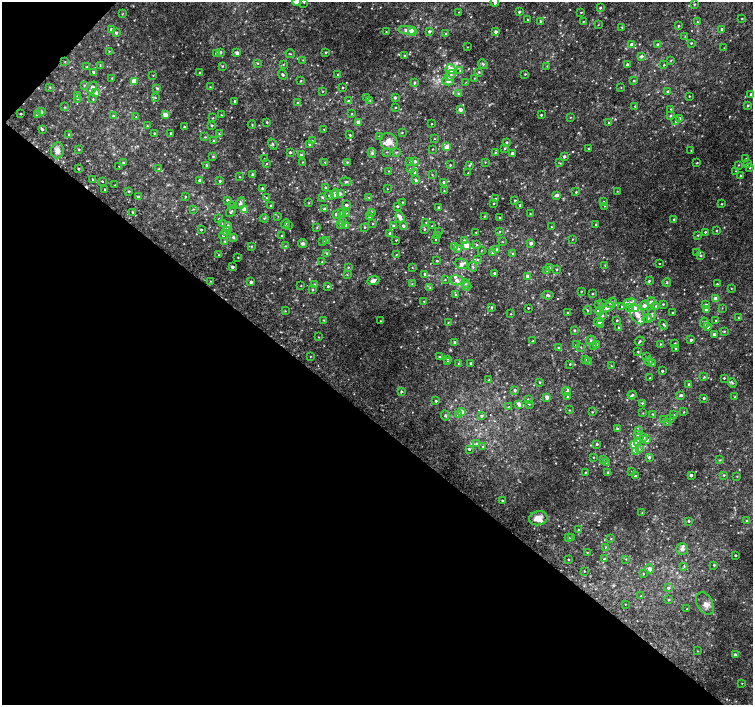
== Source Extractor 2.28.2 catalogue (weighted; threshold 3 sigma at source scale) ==
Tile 9 of 4 x 4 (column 1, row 3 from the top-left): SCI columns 37-1538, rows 1673-3078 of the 6074 x 6092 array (HDU 1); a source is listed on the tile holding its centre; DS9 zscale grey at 2 x 2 block average (1 PNG px = mean of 2 x 2 image px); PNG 755 x 707 px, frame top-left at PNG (2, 2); each listed source drawn as its Kron ellipse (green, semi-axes under 4 px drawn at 4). Shown black and unused: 41% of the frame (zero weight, under 2 of 3 exposures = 2% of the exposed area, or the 3 px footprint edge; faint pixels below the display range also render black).
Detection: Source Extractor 2.28.2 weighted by HDU 2 'WHT'; one run over the whole footprint, this tile lists its part. Background 0.0335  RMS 0.011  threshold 0.0514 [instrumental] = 3 sigma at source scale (4.5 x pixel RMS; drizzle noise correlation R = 1.50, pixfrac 1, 0.0396/0.0396 arcsec/px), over >= 5 px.
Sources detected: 594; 1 too faint to see at this stretch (2 x 2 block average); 3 cosmic-ray / hot-pixel residue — neither listed nor drawn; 26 inside a brighter listed object's ellipse — not listed separately; of the other 564, all 500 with FLUX_AUTO >= 1.2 (the completeness limit of this list) listed and drawn (64 fainter detections not listed), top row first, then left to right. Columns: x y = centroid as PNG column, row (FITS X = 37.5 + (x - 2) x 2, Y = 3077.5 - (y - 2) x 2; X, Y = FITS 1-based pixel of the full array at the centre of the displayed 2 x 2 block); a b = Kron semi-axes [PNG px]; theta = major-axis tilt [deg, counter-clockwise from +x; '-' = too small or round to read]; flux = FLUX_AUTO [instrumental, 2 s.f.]
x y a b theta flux
297 2 4 3 - 17
304 2 3 2 - 1.6
495 2 5 3 - 9.5
694 4 3 2 - 2.4
600 8 3 2 - 3.4
459 12 2 2 - 1.3
519 12 2 2 - 4.8
581 12 2 2 - 2.1
122 14 4 2 - 1.2
742 19 2 2 - 2.1
528 20 3 2 - 2.3
540 21 3 3 - 2.7
583 22 2 2 - 1.7
697 22 3 3 - 2.4
598 25 2 2 - 1.4
678 26 2 2 - 3.2
622 27 3 3 - 2.3
111 29 3 3 - 4.7
722 29 2 2 - 8.7
407 30 9 4 -10 14
412 31 4 3 - 35
429 31 3 2 - 7.6
386 32 3 2 - 2.1
496 32 2 2 - 10
116 33 3 3 - 5.7
446 34 3 3 - 4.5
685 36 3 2 - 1.3
691 43 3 2 - 2.1
631 44 3 3 - 7.5
657 44 3 2 - 2.8
467 47 2 2 - 1.3
724 48 2 2 - 1.3
109 51 3 2 - 1.4
220 52 3 3 - 4.9
326 52 3 2 - 3.2
216 53 3 3 - 5.2
237 53 2 2 - 12
290 54 5 2 - 1.7
405 55 2 2 - 2
641 56 3 3 - 8.3
303 60 3 2 - 1.6
671 60 3 2 - 1.5
65 62 2 2 - 1.6
258 63 3 3 - 2
483 64 5 3 - 3.7
627 64 2 2 - 5.3
100 65 3 2 - 1.2
283 65 3 2 - 1.8
664 65 4 2 - 2.3
222 66 4 2 - 1.8
547 66 3 2 - 1.6
87 67 3 2 - 2.4
450 69 5 5 - 26
460 70 3 2 - 1.8
93 72 2 2 - 6.7
199 72 2 2 - 1.7
479 72 3 3 - 3
338 74 2 2 - 3.3
525 74 2 2 - 1.9
153 75 2 2 - 1.4
283 75 5 3 - 4.4
450 75 6 4 55 9.3
112 78 2 2 - 1.3
474 78 2 2 - 1.5
634 80 3 3 - 3.2
300 81 3 2 - 1.7
448 81 6 4 1 11
134 82 3 3 - 35
466 82 3 2 - 1.4
414 83 3 3 - 3.2
84 85 3 2 - 2.1
50 87 3 2 - 1.8
210 87 2 2 - 1.7
621 87 3 2 - 1.3
92 88 6 3 57 11
157 88 4 3 - 2.9
343 88 2 2 - 2.1
323 91 2 2 - 1.3
668 91 3 2 - 3.6
96 93 3 3 - 11
458 94 4 3 - 2.9
751 94 2 2 - 6.1
77 95 3 2 - 1.6
689 96 2 2 - 1.5
155 98 3 3 - 2.2
366 98 3 2 - 1.3
395 98 2 2 - 6.3
78 99 3 2 - 1.7
93 99 3 2 - 1.6
370 100 3 2 - 1.8
235 101 2 2 - 3.6
348 101 4 3 - 3.8
297 102 2 2 - 1.5
635 106 2 2 - 1.5
748 106 4 3 - 3.1
65 107 3 2 - 1.6
395 107 3 2 - 1.8
460 109 2 2 - 18
671 109 3 2 - 3.7
42 112 3 3 - 3.6
21 114 2 2 - 8.8
351 114 3 2 - 1.5
37 115 3 3 - 4.1
165 115 3 3 - 21
221 115 2 2 - 1.5
541 115 2 2 - 2.5
113 116 3 3 - 2.7
671 116 3 3 - 3.4
136 117 2 2 - 1.2
570 117 3 2 - 1.4
213 118 3 2 - 2
680 118 3 3 - 14
675 121 4 3 - 2.6
267 122 2 2 - 2.4
358 122 3 3 - 13
609 123 3 2 - 1.7
252 124 4 2 - 1.6
432 124 2 2 - 1.3
212 125 3 3 - 2.7
147 126 3 2 - 1.8
184 127 2 2 - 2.2
42 129 3 3 - 4
324 129 2 2 - 1.4
402 132 2 2 - 1.7
154 133 2 2 - 2.2
171 133 2 2 - 4.2
69 134 2 2 - 1.4
219 134 3 2 - 1.6
350 135 3 2 - 2.2
205 137 4 2 - 1.7
379 137 3 2 - 1.5
434 139 3 2 - 1.4
214 141 3 3 - 3.2
312 141 2 2 - 1.4
389 141 9 8 - 20
506 142 3 3 - 3.4
273 144 6 2 -54 2.9
309 144 3 3 - 4.1
447 147 3 3 - 27
505 148 3 2 - 2.2
79 149 3 2 - 2.2
432 149 2 2 - 1.5
589 149 3 2 - 2
57 150 8 6 83 14
691 151 2 2 - 1.5
290 152 2 2 - 3.6
387 152 2 2 - 1.7
396 152 4 3 - 2.9
495 152 3 3 - 2.3
372 153 5 4 - 4.9
512 153 3 3 - 6.7
301 155 3 3 - 3.9
564 156 2 2 - 6.5
213 157 3 3 - 2.8
264 159 2 2 - 1.8
746 159 3 2 - 1.3
415 161 3 3 - 5.7
303 162 3 2 - 1.2
325 162 2 2 - 1.6
347 162 2 2 - 1.8
410 162 3 2 - 2.8
485 162 3 2 - 1.3
123 163 3 2 - 3.1
560 163 3 2 - 2
697 163 2 2 - 2.2
267 164 2 2 - 1.6
747 164 3 3 - 4
206 165 3 3 - 2.6
450 165 3 2 - 2.4
469 165 3 2 - 2.5
738 165 3 2 - 1.9
119 166 2 2 - 2.8
750 168 3 2 - 1.9
78 169 2 2 - 3
159 169 3 3 - 3.1
410 169 3 3 - 2.7
389 171 3 2 - 1.3
736 171 3 2 - 1.3
415 173 3 3 - 5.1
468 173 3 2 - 1.4
253 175 2 2 - 8.4
432 175 2 2 - 1.5
741 176 3 2 - 2.9
239 177 2 2 - 1.5
93 179 3 2 - 2.5
200 180 3 3 - 6.1
416 180 4 3 - 4.8
102 181 2 2 - 4.6
220 181 3 3 - 3.5
346 182 5 3 - 4.8
444 182 3 2 - 7.2
115 185 2 2 - 3.3
325 187 3 2 - 3.1
262 188 3 3 - 4.5
105 189 2 2 - 1.9
387 189 2 2 - 1.3
129 191 2 2 - 2.6
444 191 2 2 - 1.5
617 191 2 2 - 1.2
576 192 2 2 - 2.5
335 194 5 3 - 13
340 194 3 3 - 6.6
557 195 3 2 - 11
329 196 5 3 - 2.7
138 197 3 3 - 5.2
185 197 3 3 - 2
323 197 3 3 - 2.6
266 198 4 3 - 2.9
369 198 3 2 - 1.5
495 198 2 2 - 1.8
227 200 3 3 - 5.9
515 201 2 2 - 5.2
403 202 4 2 - 2
604 202 3 2 - 1.7
240 203 5 3 - 7.6
309 203 3 2 - 1.5
494 203 2 2 - 2.3
722 204 2 2 - 2
271 205 3 2 - 2.9
346 205 3 3 - 7.3
520 205 2 2 - 2.6
231 206 3 3 - 2.4
397 206 2 2 - 4.4
604 206 2 2 - 1.2
439 207 2 2 - 6.1
193 209 3 2 - 1.9
244 209 3 3 - 42
324 209 4 3 - 2.9
133 212 3 3 - 2.5
231 212 6 2 53 3.8
371 212 3 3 - 2.9
341 213 3 3 - 7.2
347 213 2 2 - 1.6
336 214 2 2 - 6.9
530 214 2 2 - 1.5
278 216 2 2 - 1.3
485 216 2 2 - 1.5
370 217 3 3 - 4.3
400 217 6 3 -70 12
500 217 2 2 - 2.2
264 218 4 3 - 3
219 219 3 3 - 2.3
674 219 2 2 - 2.1
342 221 4 3 - 4
426 222 3 2 - 1.6
222 224 3 3 - 2.8
286 224 5 2 - 2.5
341 224 4 3 - 3.4
372 224 2 2 - 1.6
595 224 3 2 - 1.5
346 225 3 3 - 7.1
288 226 3 3 - 1.8
393 226 3 3 - 4.4
403 226 3 3 - 6.7
432 226 2 2 - 1.5
228 227 5 3 - 6.9
364 227 2 2 - 2.4
551 227 3 2 - 1.8
317 228 3 2 - 1.4
424 229 3 3 - 2.3
201 230 2 2 - 2.5
226 231 4 3 - 5.1
500 231 3 2 - 1.8
716 231 2 2 - 2.1
438 232 3 2 - 1.3
476 232 2 2 - 1.2
705 232 3 3 - 2.8
390 233 3 2 - 9
223 235 4 3 - 7
438 235 2 2 - 1.5
698 235 3 3 - 2.4
281 236 2 2 - 1.7
233 237 4 3 - 5.1
436 239 2 2 - 1.4
572 239 2 2 - 1.3
326 240 2 2 - 1.5
396 240 2 2 - 1.6
225 241 3 3 - 3
464 241 3 3 - 8.9
323 242 4 2 - 2
502 242 2 2 - 1.5
531 243 3 3 - 10
303 244 4 4 - 5.6
476 244 3 3 - 2.3
251 246 3 3 - 2.2
286 246 3 2 - 1.6
467 246 4 3 - 33
455 247 3 3 - 6.2
458 249 3 3 - 4.3
497 249 3 3 - 4.2
482 250 3 2 - 1.2
327 253 3 3 - 2.9
493 253 4 3 - 3.8
697 253 3 2 - 2
513 254 3 2 - 1.9
219 255 2 2 - 1.5
396 255 2 2 - 1.4
700 255 3 3 - 3.6
238 257 2 2 - 1.8
478 259 3 3 - 3.1
437 261 3 2 - 2.1
322 262 3 2 - 2.1
462 264 6 5 - 8
659 264 2 2 - 2
605 265 3 2 - 1.6
232 267 3 2 - 7.5
348 267 3 3 - 2.5
412 267 3 2 - 1.4
473 267 5 2 - 3
549 268 3 3 - 8
556 269 2 2 - 2.1
547 270 3 3 - 3.1
494 273 2 2 - 4.1
425 274 2 2 - 5.6
347 275 3 2 - 1.4
527 276 3 3 - 7.7
445 280 3 2 - 1.7
457 280 7 5 -13 10
211 281 2 2 - 1.7
373 281 6 4 21 11
649 281 3 2 - 3.6
251 282 3 3 - 6.3
667 282 4 2 - 2.1
466 283 4 3 - 2.8
315 284 3 3 - 2.2
412 284 3 2 - 1.2
717 284 2 2 - 2.3
301 286 2 2 - 1.2
328 286 3 2 - 4.3
467 286 4 3 - 2.8
430 288 3 3 - 2.7
731 288 3 2 - 1.6
312 290 2 2 - 3.2
581 291 2 2 - 1.8
592 294 2 2 - 2.9
456 295 4 3 - 3.7
548 295 6 3 -5 5.5
716 299 3 2 - 33
424 301 2 2 - 1.3
611 302 6 3 33 5.6
651 302 5 3 - 6.3
629 303 6 4 17 12
598 304 3 2 - 2
603 304 3 3 - 2.5
663 304 2 2 - 2.3
644 305 5 4 - 11
706 305 3 2 - 6.4
622 306 2 2 - 1.5
656 306 3 3 - 4.7
492 307 3 3 - 4.1
607 307 7 4 25 8.4
630 307 3 3 - 2.3
528 308 2 2 - 2.2
635 308 3 3 - 21
722 308 2 2 - 1.3
707 310 3 2 - 14
285 311 3 2 - 1.8
588 311 4 2 - 2.4
600 311 4 3 - 3.9
672 312 2 2 - 1.4
568 313 2 2 - 2.3
510 314 3 2 - 1.4
637 314 11 6 -60 19
602 315 3 3 - 5
651 315 7 3 71 6.7
738 318 3 2 - 1.6
647 319 5 3 - 4.9
324 320 2 2 - 1.8
617 320 2 2 - 2.3
716 320 2 2 - 1.5
380 321 2 2 - 1.6
599 321 5 3 - 14
448 322 3 2 - 1.6
704 323 5 3 - 3.8
600 325 3 2 - 4.3
664 325 5 2 - 2.9
708 327 3 3 - 4.4
619 328 2 2 - 5
574 330 3 3 - 3.8
724 331 3 2 - 1.9
714 334 3 3 - 7.4
318 337 2 2 - 1.3
591 340 4 3 - 4.8
691 340 2 2 - 5.7
532 341 3 2 - 1.6
640 341 5 2 - 3.4
455 342 2 2 - 9.5
675 343 2 2 - 1.6
597 344 4 3 - 7.4
660 344 3 2 - 2
576 345 2 2 - 3.3
594 346 4 3 - 4.6
581 347 3 2 - 1.6
558 348 3 3 - 2.7
676 349 2 2 - 5.7
638 352 3 2 - 2.1
311 356 2 2 - 1.4
439 357 3 3 - 2.7
646 357 3 3 - 2.1
447 359 3 2 - 1.3
585 359 3 2 - 2.8
447 361 3 2 - 1.3
649 361 4 4 - 9.5
588 362 2 2 - 1.5
458 363 2 2 - 1.3
471 363 2 2 - 7.4
570 364 2 2 - 2
653 364 3 2 - 1.9
611 366 3 2 - 1.8
662 371 2 2 - 3.8
704 377 4 3 - 2.3
650 378 2 2 - 1.3
724 378 2 2 - 2.7
489 380 2 2 - 1.4
540 382 3 2 - 2.3
732 383 5 3 - 3.4
689 384 2 2 - 3.4
515 390 3 3 - 6.1
401 392 3 3 - 3.7
567 392 4 3 - 4.5
632 395 4 2 - 4.6
681 395 3 2 - 6.9
568 396 3 2 - 2.7
547 397 3 3 - 13
735 397 3 2 - 2.3
704 398 2 2 - 4.6
528 399 3 3 - 2.6
436 401 3 3 - 3.2
642 403 3 3 - 2.7
519 404 4 3 - 14
529 404 3 2 - 1.6
509 407 2 2 - 1.2
570 410 2 2 - 1.5
462 412 3 3 - 28
592 412 3 2 - 1.9
684 412 2 2 - 1.8
643 413 2 2 - 1.3
653 414 3 3 - 2.2
445 415 5 4 - 3.5
458 415 4 3 - 6.8
674 415 3 2 - 2.1
481 416 3 3 - 4.3
664 419 3 3 - 3.5
671 419 3 3 - 2.8
667 422 3 3 - 2.6
617 429 3 2 - 3.3
638 431 4 3 - 2.8
638 434 4 3 - 4.7
643 438 4 3 - 4.4
647 440 3 3 - 14
637 442 3 3 - 20
477 444 4 3 - 4.3
597 444 3 2 - 3.9
634 445 4 4 - 64
483 446 3 2 - 1.9
469 449 2 2 - 4.2
639 449 3 3 - 3.2
635 451 4 3 - 3.7
594 457 2 2 - 1.5
649 457 3 3 - 6.6
603 459 3 3 - 2.7
720 460 4 2 - 2.4
606 462 3 2 - 1.5
631 471 2 2 - 1.6
585 472 2 2 - 1.7
608 472 3 3 - 2.8
691 475 2 2 - 9
724 475 3 3 - 2.6
636 476 3 2 - 4.7
737 476 2 2 - 1.3
502 500 2 2 - 2.3
642 513 2 2 - 1.2
538 518 9 7 11 28
689 521 2 2 - 3.1
747 521 3 2 - 4.8
579 530 3 2 - 2.9
572 537 4 2 - 2.7
569 538 3 2 - 2.8
611 539 2 2 - 1.7
606 547 3 2 - 1.4
682 549 6 6 - 8.4
587 553 2 2 - 1.5
735 555 2 2 - 3.3
568 559 2 2 - 2.1
604 559 3 2 - 1.8
626 559 3 2 - 1.4
714 565 3 3 - 2.7
684 566 4 2 - 2
649 569 5 3 - 10
584 571 2 2 - 1.6
643 574 2 2 - 1.5
668 588 3 3 - 4.3
641 596 3 2 - 2.2
668 600 3 2 - 2.2
705 603 12 7 -61 17
625 604 2 2 - 1.5
687 609 2 2 - 1.3
698 651 3 2 - 1.3
735 655 2 2 - 10
742 683 2 2 - 1.2
Isophote crosses this tile's border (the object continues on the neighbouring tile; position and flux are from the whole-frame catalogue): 2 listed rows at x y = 297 2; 495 2
Diffuse or blended objects may show on this block-average render without a row.